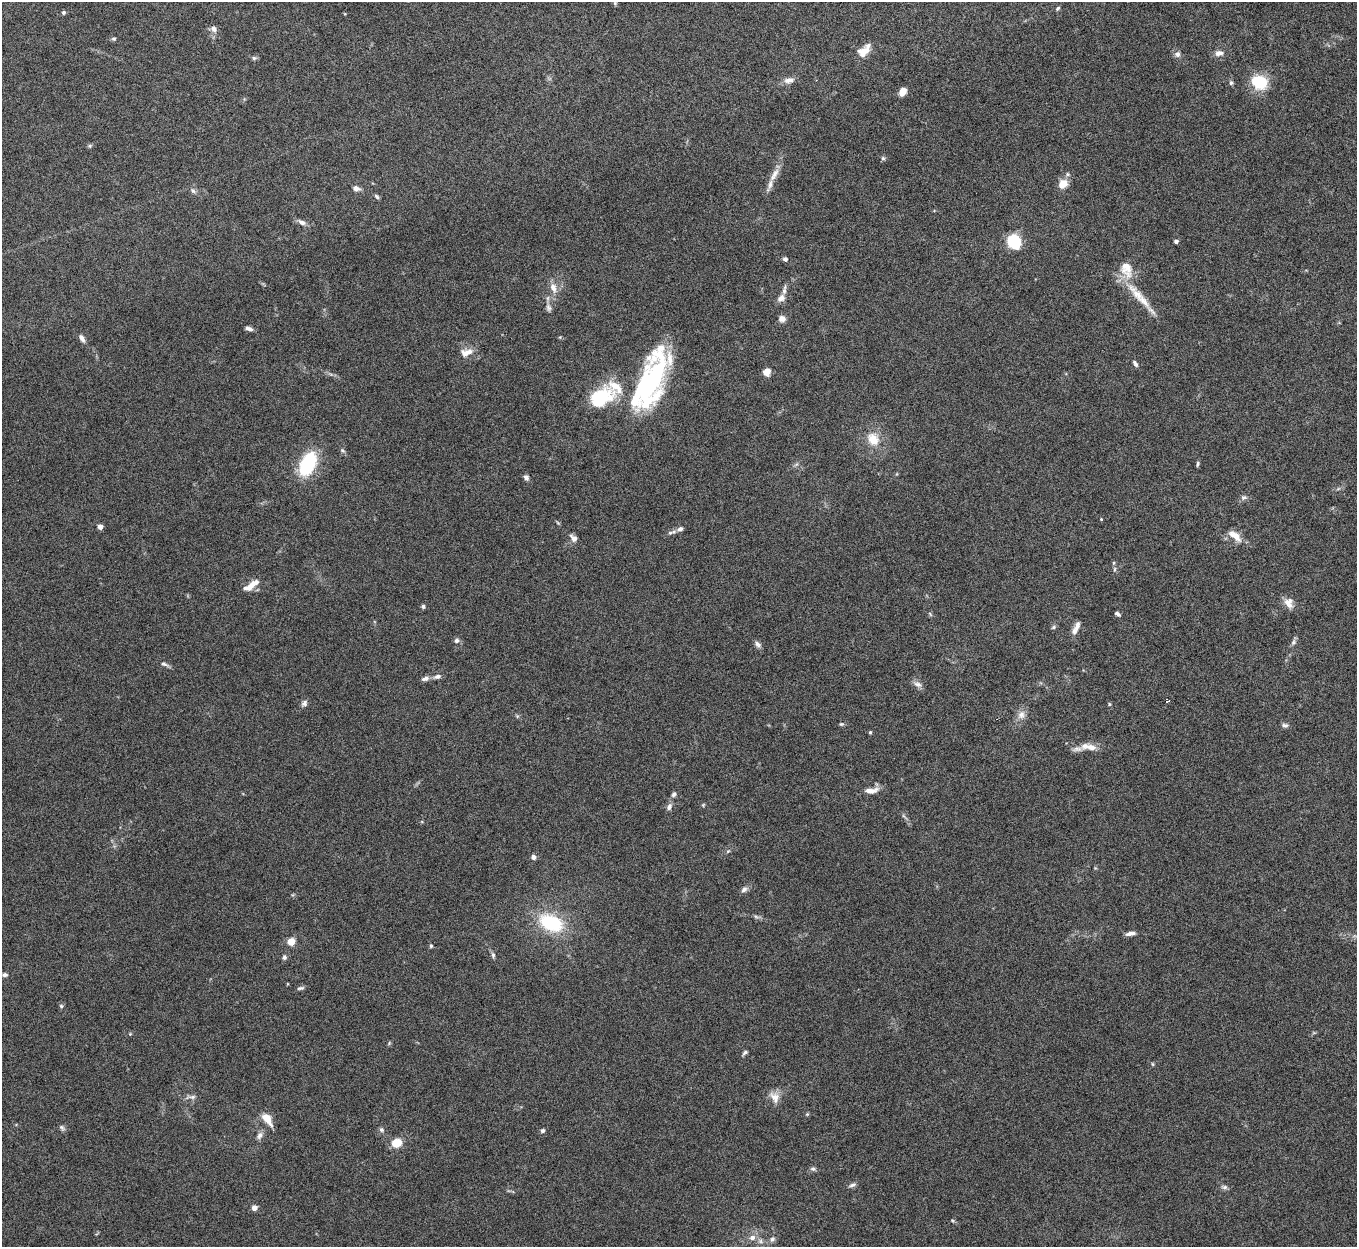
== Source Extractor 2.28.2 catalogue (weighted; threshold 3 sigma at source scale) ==
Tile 10 of 4 x 4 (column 2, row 3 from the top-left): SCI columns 1356-2710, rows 1394-2638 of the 5423 x 5406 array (HDU 1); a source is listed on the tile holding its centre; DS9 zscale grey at full resolution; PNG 1359 x 1249 px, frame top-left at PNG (2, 2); no overlay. Nothing masked; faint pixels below the display range render black.
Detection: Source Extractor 2.28.2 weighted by HDU 2 'WHT'; one run over the whole footprint, this tile lists its part. Background 0.147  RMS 0.0057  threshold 0.0234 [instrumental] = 3 sigma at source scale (4.09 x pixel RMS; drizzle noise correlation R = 1.36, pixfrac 0.8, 0.05/0.05 arcsec/px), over >= 5 px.
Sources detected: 115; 1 inside a brighter object's white glare — not listed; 6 inside a brighter listed object's ellipse — not listed separately; the other 108 listed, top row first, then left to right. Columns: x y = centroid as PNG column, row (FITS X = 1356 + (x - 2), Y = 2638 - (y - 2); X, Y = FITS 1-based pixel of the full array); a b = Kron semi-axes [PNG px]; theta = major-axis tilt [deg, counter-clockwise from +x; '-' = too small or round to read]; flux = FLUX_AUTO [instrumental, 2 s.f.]
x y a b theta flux
615 3 6 5 - 0.79
1057 8 6 4 42 0.77
64 12 5 5 - 0.99
214 29 8 7 - 2.5
114 39 6 5 - 0.84
863 52 16 11 39 6.2
1219 53 11 7 6 2.9
1177 54 8 7 - 2
254 58 7 5 0 1
789 80 14 7 9 3.1
1260 82 10 8 -18 33
1231 83 6 5 - 0.94
903 92 8 6 62 4.8
90 146 6 5 - 0.79
883 158 6 5 - 0.99
774 175 22 8 59 5
1063 184 13 11 46 5.5
356 188 8 6 -18 2.3
193 191 8 5 -62 1.4
377 196 7 4 -46 0.95
302 222 11 6 -29 2.2
1014 241 9 8 - 35
1176 241 4 4 - 1.8
785 259 4 4 - 1.7
553 288 14 8 -70 4.4
1137 294 40 12 -49 13
781 298 11 8 43 3
548 308 10 7 -76 2
782 319 8 8 - 2.8
249 329 9 4 -17 1.8
82 338 9 5 -56 2.3
466 352 17 9 15 4.9
1135 364 9 5 -61 1.3
766 372 8 8 - 3.8
654 379 59 22 79 89
600 398 27 17 32 33
873 439 16 12 -57 9.6
342 450 7 5 -19 0.93
307 464 26 14 63 36
1198 464 6 4 72 0.89
526 477 7 5 -50 1.6
1244 497 10 6 8 1.6
1101 519 4 3 - 0.4
100 527 4 4 - 3.8
680 529 8 6 27 1.8
670 533 7 5 17 1.2
1235 536 21 9 -38 6.2
573 538 10 7 -46 2.5
1114 569 8 4 82 0.98
251 585 22 7 35 6
1289 603 15 10 -66 4.5
423 606 5 5 - 1
930 614 7 3 -54 0.7
1117 614 6 4 -34 1.3
1077 625 12 7 65 2.6
1053 627 7 4 28 0.9
456 640 6 5 - 1.5
1293 642 9 6 62 1.5
758 644 10 6 -41 1.7
165 664 13 5 -23 1.6
437 677 9 6 10 2
425 679 11 5 18 2
918 684 13 7 -24 2.5
1167 701 4 4 - 1.7
304 703 9 7 49 1.8
1109 704 5 4 - 0.59
1021 715 11 10 - 3.7
841 724 7 5 -17 0.76
1285 725 9 6 -2 1.4
870 732 4 3 - 0.77
1091 747 15 8 -11 4.6
1077 749 23 6 8 3
872 791 19 8 8 4.3
674 794 8 5 51 1.4
703 805 5 4 - 0.57
669 807 9 6 68 2
728 851 6 4 43 0.72
533 857 5 4 - 2.8
744 889 9 7 43 1.9
756 917 7 4 -20 1
551 923 24 15 -24 36
1130 933 11 5 9 2.3
291 942 5 5 - 16
431 946 5 4 - 0.71
493 955 8 5 -81 1.2
284 957 6 5 - 1.3
5 975 7 5 1 1.5
300 988 10 4 10 1.2
61 1006 5 5 - 0.87
130 1034 4 4 - 0.48
745 1053 8 4 45 1.1
1152 1064 6 4 -88 0.54
192 1097 9 6 3 1.7
775 1097 16 10 -61 4.9
807 1114 5 5 - 0.63
267 1119 14 7 -55 7.8
62 1128 9 5 -44 1.2
382 1130 7 6 - 1.3
542 1131 5 5 - 1.2
259 1135 11 7 63 2.2
397 1143 11 10 - 7.4
813 1169 8 5 -9 1.3
852 1185 11 5 21 1.4
1224 1187 9 6 -9 1.4
254 1208 4 4 - 4.3
952 1220 6 3 -19 0.61
752 1238 8 7 - 2.8
772 1239 7 6 - 1.5